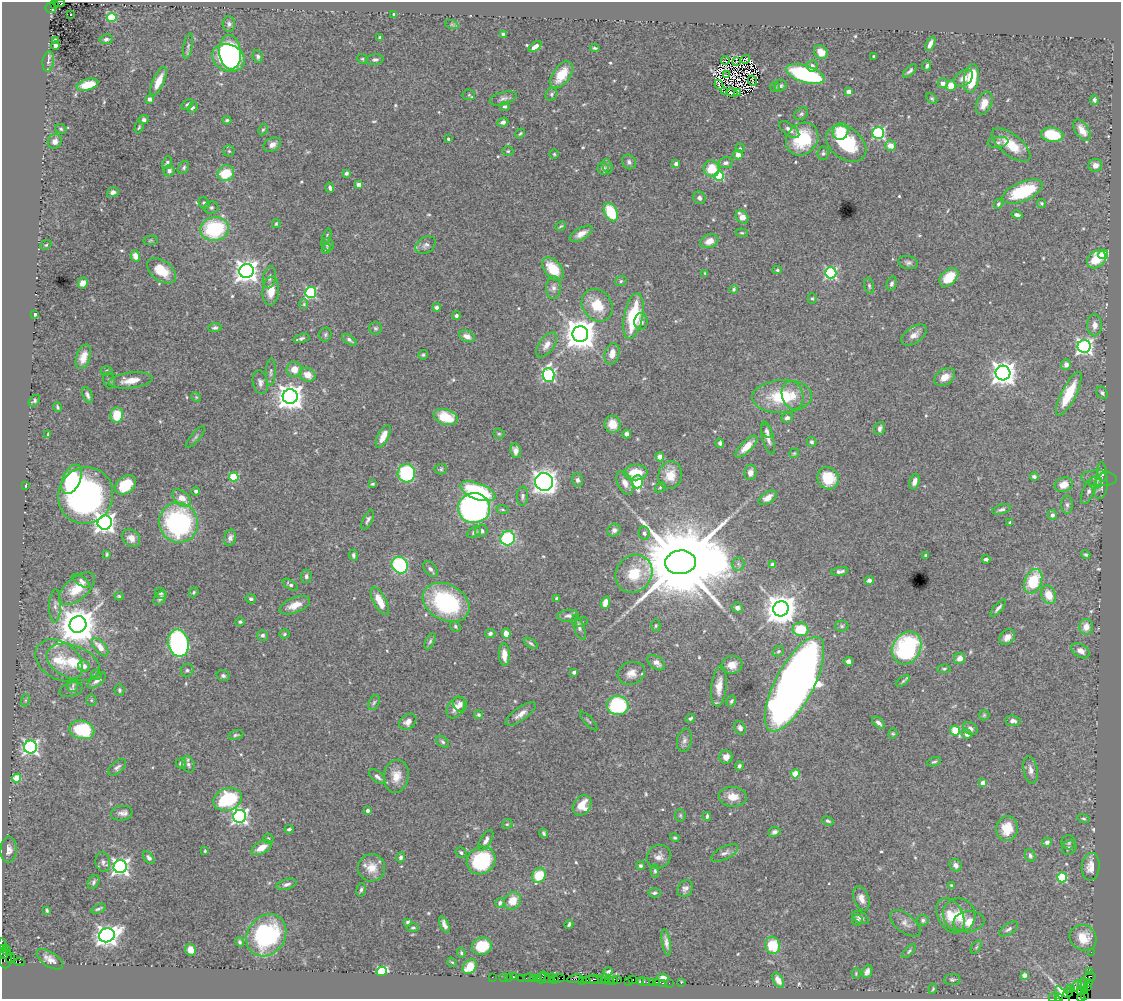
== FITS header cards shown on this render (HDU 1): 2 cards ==
NAXIS1  =                 1119
NAXIS2  =                  997

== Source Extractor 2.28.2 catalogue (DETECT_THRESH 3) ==
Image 1119 x 997 px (HDU 1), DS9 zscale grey, 1 PNG px = 1 image px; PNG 1123 x 1001 px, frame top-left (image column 1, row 997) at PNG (2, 2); each listed source drawn as its Kron ellipse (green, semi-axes under 4 px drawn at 4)
Background 2.84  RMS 0.036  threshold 0.109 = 3 sigma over >= 5 px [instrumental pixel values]
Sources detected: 578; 8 with non-positive FLUX_AUTO (blend fragments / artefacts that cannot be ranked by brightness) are neither listed nor drawn; of the other 570, the 500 brightest by FLUX_AUTO listed and drawn (70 fainter detections omitted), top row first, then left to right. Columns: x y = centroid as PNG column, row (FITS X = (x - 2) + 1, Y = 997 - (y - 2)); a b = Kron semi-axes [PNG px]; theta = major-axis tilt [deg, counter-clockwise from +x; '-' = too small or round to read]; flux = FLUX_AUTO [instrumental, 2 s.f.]
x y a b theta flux
59 3 6 2 0 530
54 4 3 2 - 400
51 8 5 5 - 720
71 14 3 2 - 11
394 14 3 3 - 3.9
112 17 4 4 - 120
229 24 8 6 -90 6.6
452 25 7 4 -19 3.9
503 34 4 3 - 7
380 37 3 3 - 3.2
106 39 6 5 - 7
55 40 4 3 - 6
930 44 7 4 64 14
56 46 4 4 - 8.5
188 46 12 4 79 6.6
535 47 7 4 37 19
595 48 4 3 - 4.3
230 52 17 11 -84 200
821 52 7 6 - 25
258 56 6 5 - 5.4
874 56 3 3 - 3.5
228 58 17 13 -20 340
362 59 5 4 - 3.3
745 59 5 2 - 5.8
375 60 8 5 9 6.5
725 61 4 2 - 3.3
736 61 4 2 - 3.4
48 62 10 5 83 9.7
812 66 5 5 - 8.2
927 66 5 3 - 5.6
910 71 8 4 43 7.6
805 74 20 8 -17 340
561 75 15 8 55 65
726 75 3 2 - 3
964 78 10 7 37 19
971 79 14 7 81 92
158 81 15 5 66 34
752 81 5 2 - 3.3
943 83 5 5 - 16
87 85 11 5 16 58
719 85 5 2 - 4.6
781 86 6 5 - 5.6
951 86 5 5 - 33
775 87 5 5 - 4.9
724 92 3 2 - 4.2
849 92 4 4 - 18
732 93 5 2 - 3.2
737 93 3 2 - 3.2
551 94 7 5 58 4.6
469 95 6 5 - 3.4
503 98 14 6 15 9.7
932 98 6 4 -48 3.8
150 99 4 4 - 12
1094 100 5 4 - 6.9
984 103 12 7 67 33
187 104 7 4 38 4
505 107 5 4 - 4.7
192 108 6 4 54 4.6
801 114 7 5 36 5.3
144 120 5 4 - 6.2
227 120 4 3 - 4.2
503 122 5 4 - 7.7
139 127 6 3 72 3.1
61 129 6 4 -18 3.9
263 130 6 4 61 3.6
789 130 12 6 -37 12
1082 130 12 6 -57 30
840 131 8 7 - 78
520 133 5 3 - 3.3
878 133 6 6 - 310
1052 135 11 7 -10 100
448 139 4 3 - 3.1
802 139 17 15 46 130
55 141 7 7 - 15
998 142 10 5 9 7.1
846 144 22 15 -36 140
272 145 9 6 28 15
1011 145 23 10 -38 62
890 146 5 5 - 28
740 148 4 4 - 3.6
229 151 5 5 - 3.9
508 151 5 4 - 3.4
823 153 7 5 86 5.9
554 154 4 4 - 3.1
738 155 5 5 - 20
629 162 7 6 - 7.8
167 163 6 4 66 5.5
725 163 7 5 9 8
676 164 4 4 - 13
1095 165 7 6 - 17
607 166 7 5 -72 4.6
184 167 7 5 62 5
603 168 6 5 - 8.7
711 169 8 8 - 64
169 171 5 5 - 9.1
226 173 8 7 - 71
346 173 4 3 - 5.8
719 176 5 5 - 170
359 185 4 4 - 26
330 188 5 3 - 5.9
113 192 6 5 - 10
1022 192 22 9 22 150
699 198 6 5 - 7.1
204 203 6 5 - 5
1041 203 4 4 - 4
998 204 5 4 - 5
211 208 7 6 - 5.7
611 212 10 6 -63 110
1017 215 5 3 - 8
742 217 7 5 -53 25
276 224 4 3 - 3
561 226 6 3 41 3.4
215 229 14 12 10 200
742 233 6 4 -5 3.4
581 234 13 5 29 19
327 236 7 3 68 3.3
151 240 7 4 8 3.4
709 241 9 6 21 25
327 244 7 5 -43 6.3
46 245 6 4 22 3.4
426 245 11 7 32 10
326 249 5 4 - 6.9
1103 254 5 5 - 110
135 256 5 4 - 20
1096 259 10 8 39 73
908 262 10 6 -12 8.5
553 269 13 8 -49 73
777 270 5 4 - 4.3
162 271 16 10 -37 52
247 271 7 7 - 2000
705 273 4 3 - 3.1
831 273 5 5 - 330
269 277 11 6 79 10
949 277 11 7 44 77
621 281 6 5 - 3.9
83 283 5 5 - 19
891 284 7 5 71 7.4
869 286 8 4 -78 4.7
553 288 11 7 87 13
734 289 4 4 - 3.5
271 291 14 8 87 36
311 292 5 5 - 310
812 299 5 4 - 3.6
304 304 5 4 - 3.2
597 305 17 14 -52 68
436 307 4 4 - 7.1
35 314 3 3 - 4.9
456 316 4 4 - 4.8
633 316 23 9 79 160
641 321 8 6 84 13
1095 325 11 7 -89 17
215 328 6 4 6 5.7
375 328 6 6 - 4.7
325 334 7 6 - 5
580 334 8 8 - 5000
914 335 14 7 34 17
467 336 8 5 -24 15
301 338 8 4 14 6.2
349 340 8 4 -35 6.7
547 345 14 7 53 17
1084 346 6 6 - 780
612 354 11 7 75 27
423 355 5 5 - 3.7
83 357 13 7 71 27
1066 364 5 5 - 16
294 369 8 7 - 29
107 371 6 4 0 3.9
271 372 14 5 87 6.8
1003 373 7 7 - 2300
307 375 8 6 -26 27
549 375 7 6 - 420
945 377 11 7 34 27
109 380 8 6 -77 5.2
131 380 22 8 6 36
260 382 12 7 -78 11
1102 393 7 5 -47 6.8
1069 394 24 7 63 99
87 395 8 4 -67 7.4
792 395 14 10 -72 32
290 396 7 7 - 2700
196 397 5 4 - 2.9
782 397 30 16 2 130
34 401 6 4 43 5.4
57 407 5 3 - 3.7
117 415 8 6 81 61
446 417 12 7 -16 63
787 418 6 4 22 7.9
612 424 8 8 - 30
880 429 7 5 77 7.9
767 431 7 5 -60 6.2
48 434 4 3 - 3.3
499 434 5 5 - 3.2
627 434 4 4 - 7.9
383 436 12 5 63 26
195 437 14 4 50 6.4
768 438 17 5 -75 14
811 442 5 4 - 5.2
720 443 4 4 - 6.7
746 447 14 5 45 31
516 451 7 5 -79 14
794 453 5 4 - 3.6
660 457 4 4 - 22
441 469 6 5 - 4.2
636 472 12 8 1 53
750 472 8 6 84 14
1102 472 9 5 -86 8
406 473 9 9 - 230
670 475 14 11 73 41
234 477 5 4 - 130
1034 477 4 3 - 6.3
828 478 11 10 - 69
1099 478 18 8 -3 15
72 479 15 9 66 160
577 480 7 5 -69 8.5
544 482 9 8 - 1500
638 482 7 5 87 160
914 482 8 5 74 14
625 483 12 7 -65 17
1096 483 7 6 - 6.6
372 484 4 3 - 3.3
125 485 11 8 38 81
1064 485 9 7 18 32
25 486 4 2 - 3
1101 486 13 7 79 11
660 487 6 4 41 4
196 491 4 4 - 6.2
478 491 18 8 -21 210
1089 491 14 6 66 10
86 495 28 27 - 590
522 496 9 5 87 7.4
182 498 11 6 -44 31
768 498 10 5 33 16
1067 505 9 6 -88 6.9
474 508 16 15 - 1000
502 509 6 4 -7 3.9
1002 509 10 4 16 6.9
1052 515 5 5 - 7
368 520 10 5 64 7
105 522 7 7 - 1400
1010 522 3 3 - 3
179 523 20 19 - 400
614 530 7 6 - 10
481 531 6 6 - 9.6
474 532 7 5 32 6.1
644 533 7 5 -77 6.4
131 538 10 8 -41 19
230 538 8 6 75 9.1
508 538 7 7 - 230
107 554 4 2 - 3.5
353 555 6 4 -87 5.6
926 555 3 3 - 3.4
1086 555 5 4 - 3.8
986 559 4 3 - 6.4
680 562 15 12 5 58000
738 564 6 6 - 6.5
773 564 4 4 - 16
400 565 9 7 -49 260
430 569 9 5 -51 8.6
840 571 9 4 10 7.5
634 574 20 17 52 78
306 576 7 5 86 6.6
869 580 4 4 - 8.3
81 581 10 4 -35 7.6
1033 581 13 8 68 130
290 585 8 4 -34 6.2
77 589 21 11 40 57
194 592 5 3 - 3.3
161 593 6 5 - 3.9
1049 595 9 7 -71 39
119 596 4 3 - 3
160 598 8 5 53 7.3
556 598 3 3 - 4.5
251 599 5 4 - 5.3
380 601 15 6 -62 37
446 602 25 18 -28 290
605 603 6 4 69 22
295 605 16 7 22 27
55 606 16 5 89 10
737 608 5 5 - 8
998 608 11 4 50 7.8
781 609 8 7 - 4700
568 616 10 6 6 8.2
240 622 4 4 - 5
582 622 6 4 21 4.9
78 625 8 8 - 7500
455 626 6 5 - 4
656 626 6 4 88 3.7
842 626 6 5 - 4.7
579 627 13 5 -69 8.8
1086 627 8 7 - 22
800 629 8 6 -7 79
490 633 5 4 - 6.2
506 633 5 4 - 21
284 634 5 4 - 4.1
263 635 6 5 - 6.3
1007 637 9 6 47 15
430 641 8 4 65 5.2
178 643 14 10 -77 480
531 643 8 3 -34 5
100 647 11 5 -49 28
907 648 17 13 61 330
778 651 6 5 - 4.7
1081 651 10 6 -32 14
504 654 11 5 -87 26
960 658 6 5 - 17
59 660 26 18 -34 73
848 661 4 4 - 11
73 662 28 16 -22 78
656 663 10 6 -36 15
732 665 10 9 - 23
84 666 6 5 - 19
944 669 7 4 2 3.6
187 670 7 6 - 5.9
574 672 3 3 - 8.1
631 673 14 11 18 22
96 675 5 5 - 4.1
223 676 6 5 - 5.5
97 680 11 5 39 11
903 681 8 4 35 4.1
794 684 52 19 62 3700
73 685 7 5 77 3.9
719 686 20 7 84 30
71 690 12 7 16 8.5
119 690 6 5 - 4.2
26 700 6 4 70 3.5
91 700 5 5 - 3.9
731 701 6 4 58 4.7
374 703 8 5 62 5.3
460 704 8 6 -50 10
618 705 11 9 -6 190
456 708 12 8 55 19
521 714 18 6 36 19
478 715 4 4 - 5.5
984 715 5 5 - 3.3
690 718 5 3 - 4.4
589 721 12 3 -47 3.3
1013 721 8 5 -5 9.4
408 722 9 7 37 17
878 723 8 4 -42 8.7
740 728 7 5 -58 10
970 729 7 6 - 9.3
82 730 12 9 -13 150
955 730 5 4 - 100
893 734 5 4 - 3
967 734 5 4 - 12
236 735 8 4 12 4.7
684 740 12 7 79 9.9
443 742 7 5 -41 5.1
31 747 6 6 - 730
726 757 6 6 - 16
934 762 7 4 22 4.5
181 763 5 5 - 6.6
188 764 8 6 -71 7.7
739 766 4 4 - 6.7
117 767 10 5 41 8.5
1031 770 14 7 -80 14
795 774 4 4 - 69
396 776 16 12 81 32
377 777 10 5 -39 8.8
17 778 4 4 - 73
983 783 4 4 - 26
733 797 14 10 -4 31
228 799 15 11 20 190
582 805 11 8 58 44
367 811 3 3 - 9.7
122 813 11 7 8 12
680 815 6 5 - 3.7
240 816 6 6 - 790
707 816 4 3 - 4.3
1084 818 6 4 -15 4
828 821 6 4 -22 4.6
507 824 5 4 - 3.1
289 829 4 3 - 4.3
1007 829 12 11 - 44
774 832 6 5 - 7.8
544 833 4 3 - 3.9
675 838 5 4 - 3.8
268 839 5 5 - 4.5
486 840 12 5 60 11
1047 842 5 4 - 8.2
1068 842 7 7 - 5.7
261 848 11 6 29 31
1069 848 8 6 40 6.4
9 850 13 8 87 16
205 851 3 3 - 2.9
461 853 6 5 - 5.9
725 853 15 6 26 11
1030 855 7 5 -69 6.6
401 857 5 4 - 5.7
659 857 12 11 - 17
149 858 7 4 -52 6.7
481 860 15 13 37 180
103 862 10 7 -81 8.8
955 865 6 5 - 11
640 866 4 3 - 4.1
120 867 6 6 - 940
1091 867 14 9 86 24
372 868 13 13 - 35
655 871 6 4 -88 4.8
539 875 8 6 57 76
1062 877 5 5 - 160
94 882 7 5 61 6
287 884 10 5 16 8.9
951 885 4 3 - 3.8
685 888 9 7 58 9.9
361 890 7 4 80 5.2
654 893 6 4 -1 5.4
861 898 13 7 -69 18
513 901 9 8 - 36
500 903 5 4 - 6.1
99 909 8 3 22 5
47 911 4 3 - 4
959 915 17 16 - 46
950 916 19 12 -61 46
860 917 9 5 -32 9.9
857 920 5 5 - 5.1
923 920 6 5 - 5.1
408 922 4 3 - 4.5
969 922 15 10 6 38
905 923 18 9 -38 16
444 924 8 4 -67 10
569 924 4 3 - 5
413 928 5 4 - 3.8
1009 929 10 5 34 7.7
107 935 8 7 - 1700
266 935 22 18 53 300
1083 938 14 12 -35 46
240 942 5 4 - 4.5
666 943 13 4 -80 11
2 945 7 4 -84 480
773 945 9 7 -75 83
482 946 10 8 16 62
976 947 7 4 53 3.5
7 950 6 2 -64 240
191 950 6 5 - 21
909 951 9 4 46 4.8
3 952 7 3 -74 730
1091 952 2 2 - 57
461 953 5 4 - 3.8
5 958 10 6 -87 490
11 958 5 3 - 250
50 959 15 7 -32 19
19 962 5 3 - 810
452 962 5 4 - 2.9
470 967 8 6 48 45
382 971 5 4 - 220
608 971 4 3 - 3.7
867 972 7 4 65 10
1090 972 2 2 - 81
856 973 5 4 - 2.9
1024 975 4 4 - 15
492 977 2 2 - 38
503 977 3 2 - 140
509 977 2 2 - 41
514 977 3 3 - 250
529 977 5 3 - 410
545 977 6 2 -54 450
1089 977 6 5 - 430
522 978 2 2 - 42
533 978 3 2 - 180
538 978 3 2 - 190
541 978 5 3 - 390
549 978 6 3 38 430
559 978 6 3 6 350
663 978 5 4 - 18
555 979 3 2 - 200
575 979 8 3 8 530
596 979 7 2 -18 840
602 979 3 2 - 260
605 979 4 2 - 160
633 979 3 2 - 150
582 980 3 2 - 60
591 980 8 2 -1 840
609 980 4 2 - 230
614 980 4 3 - 300
618 980 2 2 - 54
778 980 8 4 -59 15
952 980 8 5 3 5.5
628 981 3 2 - 130
640 981 3 2 - 210
643 981 6 3 -8 500
652 982 2 2 - 110
656 982 2 2 - 120
1088 982 3 3 - 160
662 983 3 2 - 180
669 983 2 2 - 120
681 983 3 2 - 67
1083 985 6 4 88 510
1076 986 6 4 51 930
1087 986 3 2 - 140
933 989 5 3 - 2.9
1071 989 3 3 - 25
1084 990 4 3 - 73
1080 992 4 2 - 200
1068 993 6 2 45 200
1063 996 11 3 -56 120
1085 996 4 2 - 68
1053 997 2 2 - 50
1058 998 4 2 - 360
1081 998 4 2 - 120
At the frame edge (FLAGS 8, measured only in part): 6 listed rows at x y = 59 3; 2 945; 3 952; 1053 997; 1058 998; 1081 998
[70 fainter detections neither listed nor drawn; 8 non-positive-flux detections neither listed nor drawn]